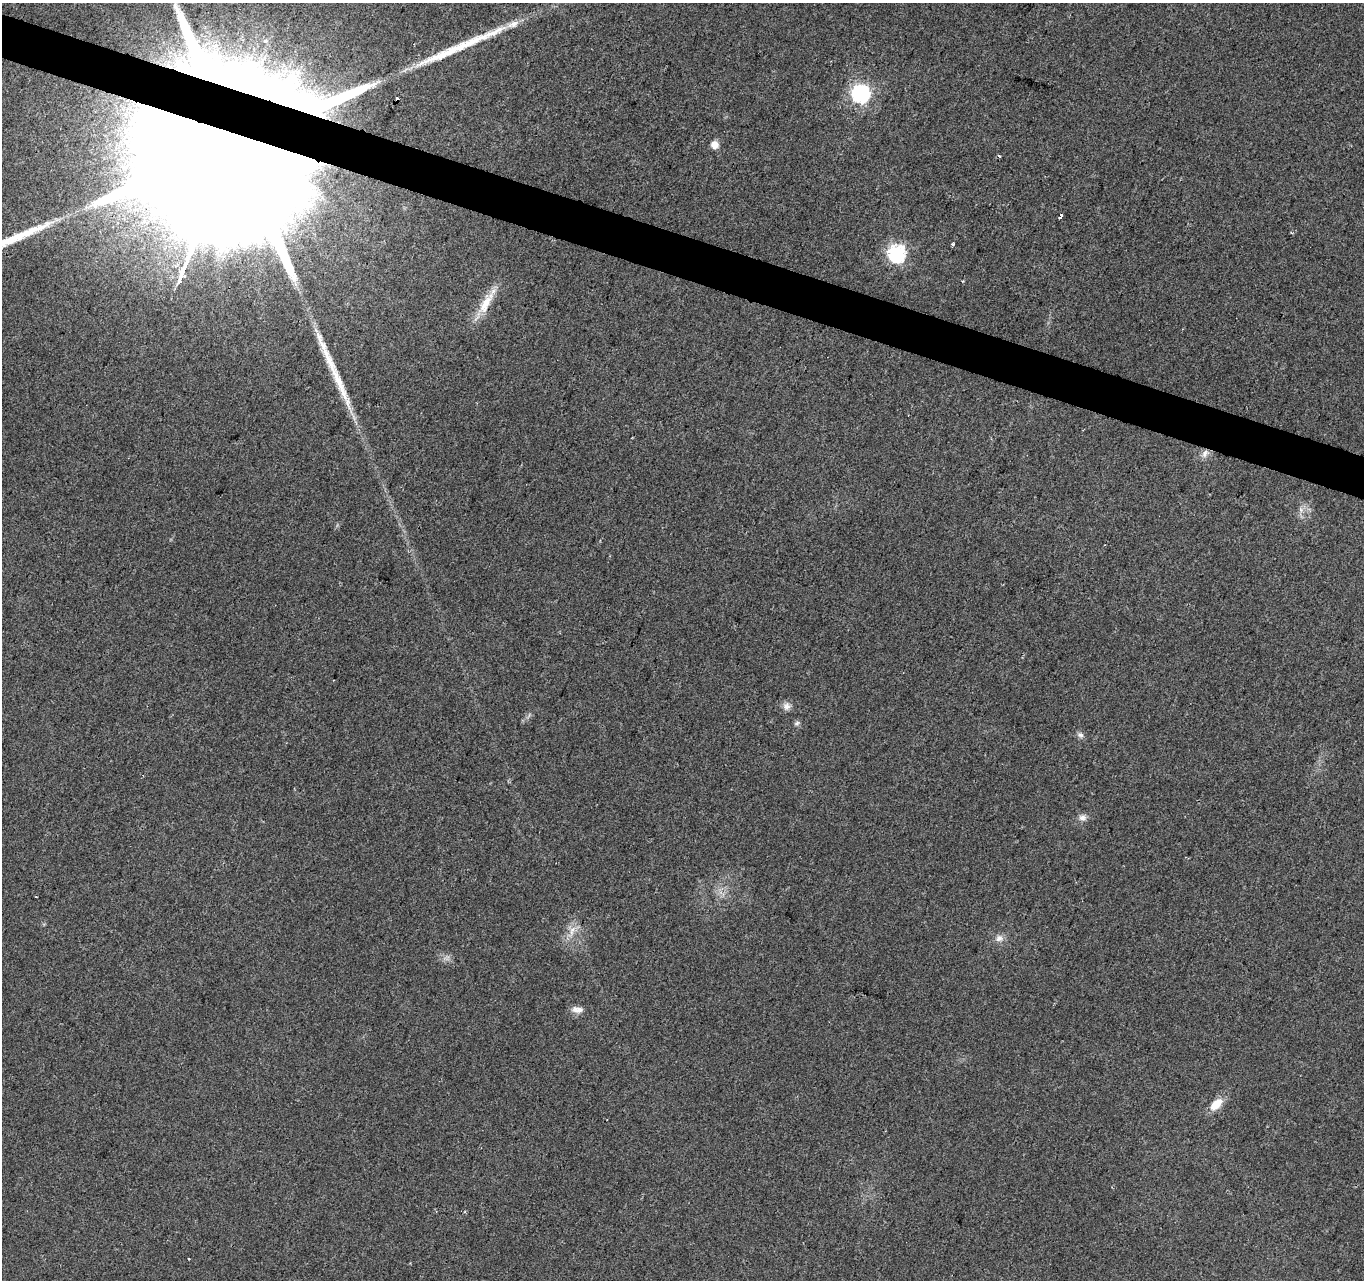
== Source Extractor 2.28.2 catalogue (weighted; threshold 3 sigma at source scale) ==
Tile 11 of 4 x 4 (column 3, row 3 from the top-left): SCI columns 2734-4095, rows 1556-2833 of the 5458 x 5603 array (HDU 1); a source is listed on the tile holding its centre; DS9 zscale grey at full resolution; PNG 1366 x 1282 px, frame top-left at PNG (2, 3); no overlay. Shown black and unused: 3% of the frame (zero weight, under 2 of 3 exposures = <1% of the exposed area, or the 3 px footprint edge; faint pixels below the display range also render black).
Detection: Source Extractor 2.28.2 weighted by HDU 2 'WHT'; one run over the whole footprint, this tile lists its part. Background 0.032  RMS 0.0057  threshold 0.0256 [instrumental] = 3 sigma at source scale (4.5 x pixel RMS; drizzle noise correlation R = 1.50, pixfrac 1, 0.0396/0.0396 arcsec/px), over >= 5 px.
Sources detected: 29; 2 inside a brighter object's white glare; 1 cosmic-ray / hot-pixel residue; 3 long thin detections or spike segments (spike, bleed or trail) — not listed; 1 inside a brighter listed object's ellipse — not listed separately; the other 22 listed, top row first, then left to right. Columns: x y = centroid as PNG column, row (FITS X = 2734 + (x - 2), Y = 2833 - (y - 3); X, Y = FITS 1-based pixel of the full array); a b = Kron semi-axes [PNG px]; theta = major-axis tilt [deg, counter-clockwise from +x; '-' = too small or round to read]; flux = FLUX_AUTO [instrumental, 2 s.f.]
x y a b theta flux
513 24 18 8 22 5.1
861 93 7 7 - 200
317 104 292 92 0 2500
715 145 8 8 - 4.3
999 156 4 3 - 0.78
222 174 123 29 68 130000
1061 216 6 3 52 3.7
953 244 3 3 - 0.9
897 253 7 7 - 170
486 303 38 11 60 12
1205 454 12 7 61 3.3
1301 510 7 4 -72 1.4
786 706 10 10 - 3
797 723 8 5 27 1.2
1080 735 9 8 - 2
1082 818 10 8 -5 2.9
36 897 3 2 - 0.43
572 930 16 6 63 4.8
999 938 11 10 - 3.3
577 1010 16 8 -4 3.8
1216 1104 18 10 42 8.4
189 1259 3 3 - 1.2
Overlapping masked pixels (flux is a lower limit): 2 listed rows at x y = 317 104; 222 174